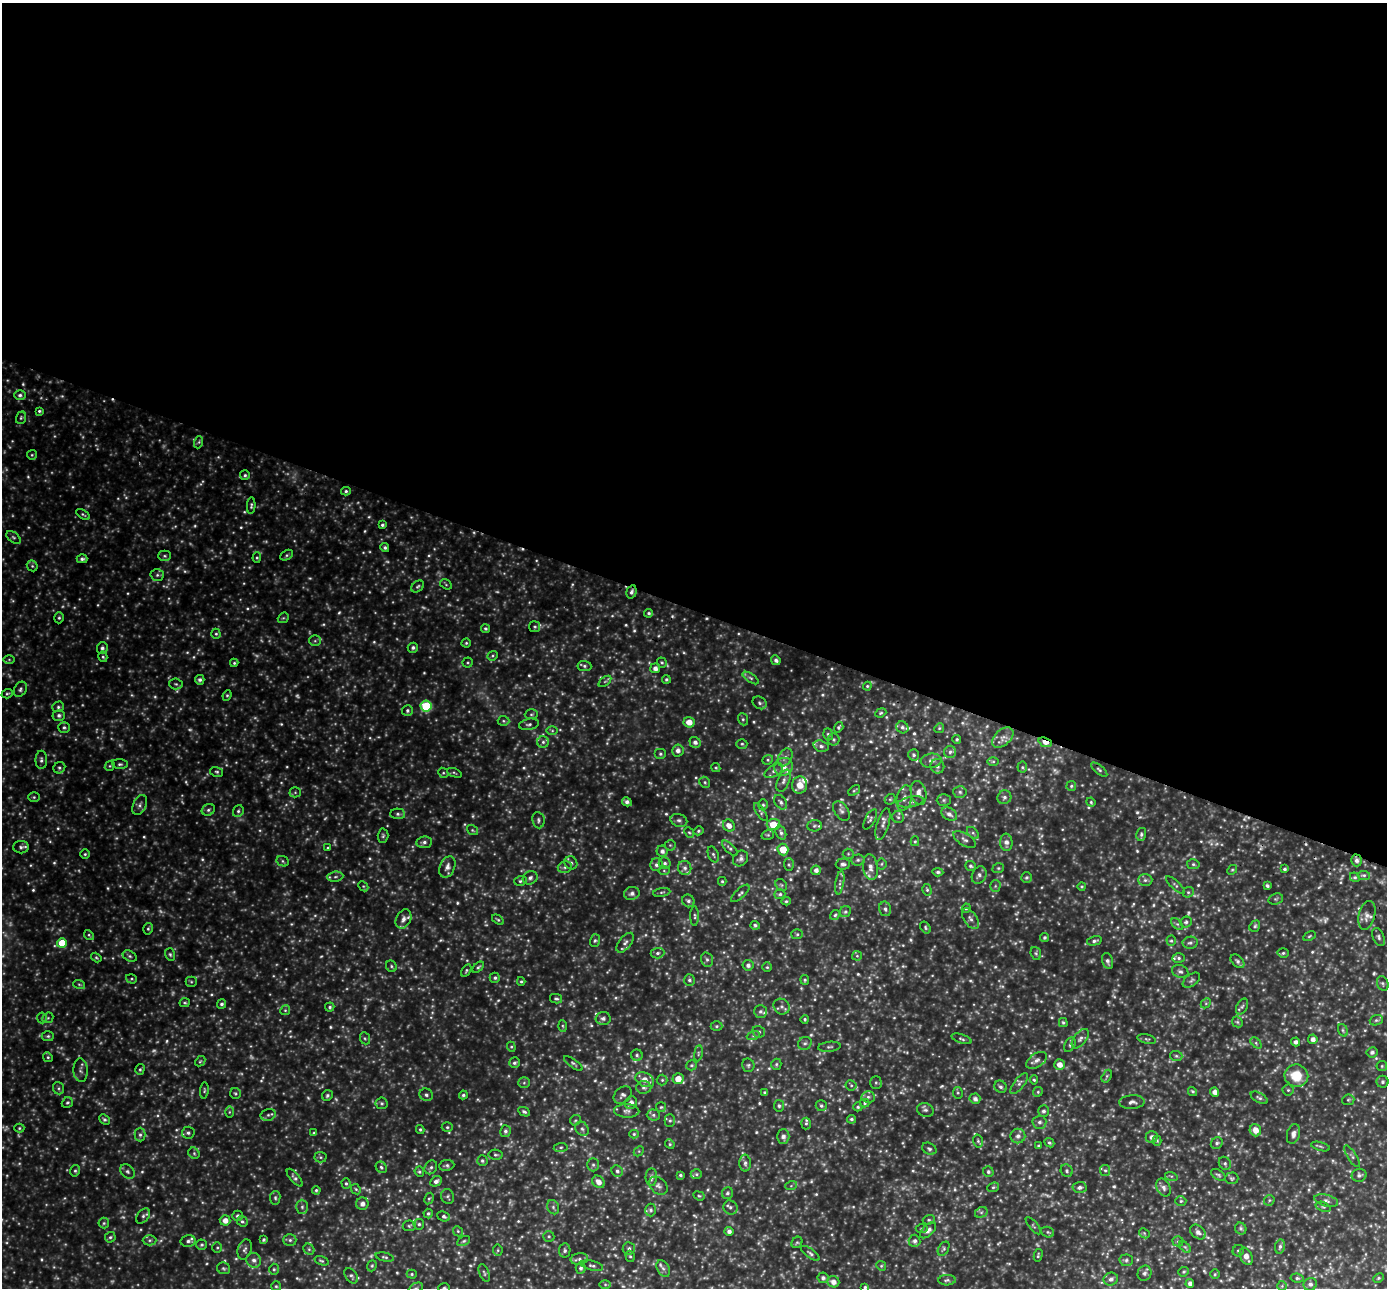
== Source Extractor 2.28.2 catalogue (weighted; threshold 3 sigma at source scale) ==
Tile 3 of 4 x 4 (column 3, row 1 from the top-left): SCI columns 2799-4183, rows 4055-5340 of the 5599 x 5666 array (HDU 1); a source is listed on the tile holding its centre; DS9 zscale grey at full resolution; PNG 1389 x 1290 px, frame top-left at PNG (2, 3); each listed source drawn as its Kron ellipse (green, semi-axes under 4 px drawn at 4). Shown black and unused: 47% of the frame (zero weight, under 2 of 3 exposures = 3% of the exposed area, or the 3 px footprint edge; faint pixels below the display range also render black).
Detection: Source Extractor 2.28.2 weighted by HDU 2 'WHT'; one run over the whole footprint, this tile lists its part. Background 0.407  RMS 0.059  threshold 0.266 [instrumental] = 3 sigma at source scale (4.5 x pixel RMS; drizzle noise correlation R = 1.50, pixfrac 1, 0.05/0.05 arcsec/px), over >= 5 px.
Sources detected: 928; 125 too faint to see at this stretch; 3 cosmic-ray / hot-pixel residue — neither listed nor drawn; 20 inside a brighter listed object's ellipse — not listed separately; of the other 780, all 500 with FLUX_AUTO >= 7.34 (the completeness limit of this list) listed and drawn (280 fainter detections not listed), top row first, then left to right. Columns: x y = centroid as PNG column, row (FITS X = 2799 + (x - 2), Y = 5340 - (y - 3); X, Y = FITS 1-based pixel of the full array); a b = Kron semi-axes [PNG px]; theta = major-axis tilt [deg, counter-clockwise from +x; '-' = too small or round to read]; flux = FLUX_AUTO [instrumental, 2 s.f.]
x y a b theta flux
20 395 6 5 - 15
39 411 4 3 - 9
21 418 6 5 - 10
199 442 6 4 71 9
32 455 5 5 - 7.8
245 475 5 5 - 11
346 491 5 4 - 11
251 506 8 4 87 11
83 514 7 4 -33 8.6
382 525 4 4 - 12
13 537 8 5 -37 12
385 548 4 4 - 12
287 555 7 4 28 9.7
165 556 6 5 - 10
257 558 5 4 - 7.6
82 559 5 4 - 14
32 566 6 5 - 9.3
157 575 7 5 2 13
446 584 6 4 -32 7.7
418 586 7 5 38 10
631 592 7 5 74 16
649 613 4 4 - 11
59 618 5 4 - 9.5
283 618 6 4 41 8.6
535 627 5 5 - 8.8
485 628 5 4 - 11
216 634 5 4 - 8.3
315 641 6 5 - 8.8
466 643 4 4 - 7.6
102 648 6 5 - 16
413 648 5 5 - 14
493 656 5 4 - 7.5
103 657 5 4 - 9.2
9 659 6 4 -1 8.3
776 660 5 4 - 17
234 663 4 4 - 7.7
468 663 5 5 - 7.8
662 663 5 4 - 8.4
584 666 7 5 -5 12
655 668 5 5 - 27
751 678 9 3 -33 12
666 679 4 4 - 9.8
200 680 5 4 - 15
605 681 7 4 37 8.6
176 684 6 5 - 10
867 686 4 4 - 7.6
20 689 8 6 59 14
7 694 6 4 20 8.3
227 695 5 4 - 8.1
760 703 7 6 - 14
426 706 5 5 - 320
58 707 6 5 - 12
407 710 6 5 - 13
881 713 6 4 22 8.3
531 714 6 5 - 9.6
59 715 6 5 - 18
743 719 6 5 - 9.6
503 721 6 5 - 8.6
689 722 5 5 - 54
529 724 10 5 11 14
64 727 6 5 - 12
839 727 5 4 - 9.6
902 727 6 5 - 19
939 728 5 4 - 8.3
552 731 6 4 -1 8
828 734 6 4 -71 10
1003 737 12 7 42 37
833 739 6 6 - 11
957 739 4 4 - 9.2
543 742 5 5 - 14
695 742 5 5 - 22
1045 742 7 4 -19 66
742 744 5 4 - 8.4
821 746 7 5 -17 17
678 750 6 5 - 27
950 752 6 6 - 17
660 754 6 5 - 11
914 755 5 5 - 12
785 757 9 6 61 22
41 760 9 5 90 16
768 760 5 4 - 8.9
931 761 10 7 7 26
993 761 6 4 0 7.7
120 764 8 5 -5 11
110 766 5 4 - 8
937 766 7 7 - 18
783 767 9 9 - 45
1022 767 5 5 - 9.7
59 768 6 5 - 11
716 768 5 4 - 7.7
1099 770 10 4 -41 12
774 771 10 5 32 20
217 772 6 5 - 9.9
443 773 5 5 - 7.9
454 773 8 4 -22 8.4
784 781 12 6 68 22
705 782 6 5 - 9.5
800 785 8 7 - 64
1071 786 5 4 - 9.5
854 791 7 4 40 7.5
295 792 5 5 - 8.3
960 792 7 5 -3 13
919 793 12 7 -77 39
34 797 6 5 - 8.1
1004 797 7 6 - 17
904 798 13 7 77 29
890 799 6 4 42 7.6
944 800 7 6 - 11
627 802 5 4 - 20
781 802 8 5 -53 16
911 802 13 5 11 22
1091 802 5 4 - 7.9
140 805 10 6 65 19
763 805 5 5 - 7.9
208 810 7 5 31 14
238 811 6 5 - 11
841 811 11 7 -56 19
761 812 10 4 -55 11
398 814 7 5 -1 14
949 814 8 6 -33 25
898 817 6 6 - 13
870 819 11 5 61 14
538 820 8 6 -83 14
679 820 8 6 -17 16
773 824 6 5 - 110
883 824 16 6 73 27
729 825 6 5 - 34
814 826 7 5 2 12
472 830 6 4 -35 7.9
698 831 5 4 - 9.8
689 832 5 4 - 7.4
781 833 7 5 -71 15
973 833 7 4 -45 11
768 835 6 5 - 7.9
1141 835 6 5 - 12
383 836 7 5 88 10
965 839 13 6 -32 20
915 841 5 4 - 7.3
424 842 8 6 8 18
1006 842 8 6 -84 30
670 845 5 5 - 8.6
21 847 8 6 1 15
328 848 4 3 - 8.1
730 848 10 4 -43 13
783 850 6 5 - 110
662 851 5 5 - 22
85 854 4 4 - 8.1
713 854 8 5 -68 12
848 854 5 5 - 8.1
741 858 8 7 - 19
858 860 6 5 - 12
1356 860 6 5 - 21
283 861 6 5 - 9.2
571 863 7 6 - 17
665 863 6 5 - 15
843 864 7 5 3 18
881 864 5 5 - 8.3
1193 864 6 5 - 10
656 865 6 6 - 19
789 865 6 5 - 8.7
970 866 5 5 - 12
447 867 11 7 66 34
565 867 7 5 15 14
870 867 13 7 -82 38
685 868 7 6 - 19
998 868 6 4 20 8.1
1285 869 4 4 - 13
816 870 5 4 - 24
1232 870 5 4 - 7.8
664 871 6 4 -1 7.5
938 872 5 3 - 11
979 875 9 7 65 19
1364 875 6 4 -6 11
335 877 8 5 7 13
1026 877 5 5 - 11
1355 877 5 4 - 9.4
530 878 7 6 - 18
1145 880 7 6 - 15
520 881 6 5 - 10
722 881 4 4 - 7.6
840 883 12 3 80 14
781 885 6 5 - 9.1
1175 885 12 4 -43 12
363 886 6 4 -44 7.7
995 886 5 5 - 8.5
1082 886 4 4 - 8.2
1267 886 4 3 - 11
927 890 6 4 -73 8.8
662 892 9 3 9 8.9
1188 892 6 5 - 9.6
632 893 8 6 16 23
740 893 12 5 43 14
780 894 5 5 - 11
1276 899 7 5 20 10
688 901 6 6 - 15
786 901 5 4 - 8.1
966 908 5 4 - 7.4
885 909 7 6 - 15
845 912 6 5 - 12
835 915 5 4 - 9.2
1367 915 15 8 76 33
695 916 10 3 -89 10
403 919 10 7 64 32
970 919 12 6 -55 23
498 920 6 3 -35 8.8
1186 922 6 5 - 12
1177 924 7 4 -43 9.1
755 925 4 4 - 11
1255 926 6 5 - 11
925 927 6 4 -56 9.3
148 929 6 4 75 8.5
797 934 6 5 - 10
89 935 5 4 - 7.8
1309 936 6 4 28 7.9
1379 937 9 5 -66 14
1044 938 5 4 - 11
595 940 6 5 - 9.5
1094 941 7 4 13 14
1171 941 5 4 - 8.3
62 943 5 5 - 150
625 943 11 6 52 22
1190 943 7 6 - 16
657 953 7 5 4 14
1036 953 6 5 - 10
1283 953 5 4 - 9.2
170 954 6 5 - 10
130 956 7 5 -27 12
857 956 5 5 - 7.4
96 958 6 4 -33 8.1
1179 958 6 5 - 12
707 960 7 5 -74 13
1108 961 8 5 -74 18
1237 961 8 5 -43 15
748 965 5 5 - 19
391 966 6 5 - 9
478 967 7 4 42 11
767 967 5 5 - 7.9
466 971 7 4 58 8
1180 971 8 6 -21 17
495 978 5 5 - 12
131 979 5 4 - 7.4
689 980 6 5 - 12
805 980 5 4 - 9.1
1191 980 10 6 37 13
521 981 4 4 - 7.9
191 982 5 5 - 7.9
1383 983 8 5 -68 12
79 984 6 4 -19 8
556 999 6 4 -13 11
185 1003 5 4 - 7.8
1206 1003 5 4 - 7.7
221 1004 5 4 - 12
330 1007 4 4 - 10
782 1007 8 7 - 21
1242 1007 8 5 62 13
285 1010 5 4 - 7.6
760 1011 6 6 - 15
42 1018 5 5 - 8.8
48 1018 6 5 - 7.8
603 1018 7 6 - 17
805 1019 4 4 - 8.2
1376 1020 7 5 19 10
1237 1022 6 5 - 8.5
1063 1023 5 4 - 8.5
563 1026 6 4 -87 7.4
717 1026 6 4 1 11
1343 1030 6 4 -69 9.3
759 1032 6 6 - 14
48 1036 6 5 - 11
753 1036 6 4 19 9.3
365 1038 6 5 - 8.1
962 1039 10 4 -19 12
1080 1039 11 6 51 21
1147 1039 9 4 -14 11
1313 1039 5 4 - 25
1296 1042 4 4 - 21
805 1043 7 6 - 16
1256 1043 6 4 -46 8.6
1070 1045 8 5 64 12
511 1047 5 4 - 7.9
829 1047 11 5 5 14
1372 1052 5 5 - 16
698 1053 8 4 82 9.5
637 1055 6 5 - 12
1176 1056 6 5 - 11
48 1057 5 4 - 8.3
1037 1060 12 7 32 28
200 1061 6 4 43 7.6
514 1063 5 5 - 12
573 1063 11 4 -34 11
776 1064 6 5 - 9.6
692 1065 5 5 - 10
748 1065 7 6 - 11
1059 1065 5 5 - 44
1382 1066 5 5 - 8
140 1069 5 4 - 9
80 1070 12 7 -85 21
1107 1076 7 4 61 8.8
1296 1076 12 11 - 130
678 1079 5 5 - 65
645 1080 10 6 -27 49
662 1080 5 5 - 8.2
1034 1080 4 4 - 7.8
1382 1082 6 6 - 11
524 1083 6 5 - 8.9
876 1083 6 5 - 9.6
1019 1083 12 5 52 18
851 1085 5 5 - 9.2
644 1087 7 6 - 17
1000 1087 6 5 - 14
59 1088 6 5 - 11
204 1090 8 4 83 8.6
1288 1090 5 5 - 9.4
1192 1091 5 4 - 8.8
1038 1092 5 4 - 9.2
1215 1092 4 4 - 30
235 1093 5 5 - 8.5
765 1093 4 3 - 10
958 1093 5 5 - 8
327 1095 6 5 - 12
426 1095 7 6 - 16
463 1095 4 4 - 10
623 1095 10 7 41 20
868 1097 6 5 - 14
1259 1098 9 5 -30 14
975 1099 5 5 - 22
1348 1100 6 5 - 8.5
1132 1102 12 7 3 24
67 1103 6 5 - 10
382 1103 6 6 - 13
631 1103 6 5 - 28
865 1103 5 4 - 8
779 1106 6 5 - 12
821 1106 5 5 - 12
661 1107 5 5 - 7.5
858 1107 4 4 - 8.2
925 1110 8 6 -19 15
627 1111 12 6 -1 23
1043 1111 6 5 - 16
229 1112 6 4 89 7.5
524 1112 6 4 -25 11
268 1115 8 5 14 15
653 1115 6 5 - 13
104 1119 6 4 -42 11
851 1119 4 4 - 10
575 1120 6 5 - 7.8
670 1120 6 5 - 11
1039 1122 7 6 - 17
806 1123 6 5 - 10
447 1127 5 4 - 8.8
19 1128 5 4 - 7.9
420 1129 4 3 - 8.3
582 1129 7 6 - 14
1255 1130 6 5 - 51
505 1131 6 5 - 15
188 1133 6 6 - 14
314 1133 4 3 - 7.9
634 1134 5 4 - 7.6
1293 1134 10 6 76 24
140 1135 7 5 -90 13
1018 1136 7 7 - 24
783 1137 7 6 - 23
1152 1137 6 6 - 24
978 1141 6 4 -74 8.8
1157 1141 5 4 - 7.7
1049 1143 5 4 - 10
1217 1143 6 5 - 12
670 1144 5 4 - 7.7
1039 1146 3 3 - 9.5
1320 1146 10 3 -15 8.4
561 1147 7 4 7 9.7
929 1149 7 5 -27 12
639 1151 6 4 46 7.4
194 1153 6 5 - 9.9
496 1155 7 5 -10 9.9
1352 1156 12 4 -58 14
321 1157 6 5 - 10
482 1161 5 5 - 11
745 1163 8 6 -89 17
1225 1163 7 6 - 13
447 1165 8 5 7 13
593 1165 6 5 - 12
381 1167 6 5 - 10
431 1167 7 6 - 13
1105 1170 5 5 - 9
75 1171 6 4 76 11
127 1171 8 6 -45 15
617 1171 6 5 - 15
1067 1171 6 5 - 10
419 1172 5 4 - 8.7
988 1172 5 5 - 11
696 1174 5 5 - 9.2
680 1175 4 3 - 8.7
1218 1175 8 4 -32 11
1359 1175 7 6 - 15
1171 1176 6 4 -17 8.8
651 1177 9 5 86 21
295 1178 11 4 -49 16
1232 1178 7 6 - 9.7
436 1181 6 5 - 20
598 1182 7 5 -45 37
346 1183 5 4 - 10
658 1186 10 7 -44 22
791 1186 6 4 19 7.4
993 1187 6 4 22 9
1080 1187 7 5 4 21
1163 1187 9 6 -65 22
356 1189 6 4 -45 8.2
316 1190 4 4 - 8.9
727 1193 6 5 - 13
448 1196 7 6 - 12
699 1196 6 4 -21 7.5
275 1198 7 5 80 10
429 1198 6 4 61 7.6
1269 1200 6 5 - 7.7
1181 1201 5 4 - 8.4
1326 1201 12 5 -14 20
362 1204 6 6 - 27
302 1207 7 6 - 14
553 1207 7 6 - 13
730 1207 7 6 - 17
1323 1207 8 4 -20 11
651 1210 6 5 - 12
981 1212 6 5 - 12
428 1213 5 4 - 10
143 1216 8 5 51 14
238 1216 5 5 - 14
444 1216 6 4 -22 12
225 1220 5 5 - 41
929 1220 6 4 19 8
242 1221 5 5 - 11
104 1223 5 5 - 8.8
419 1224 5 5 - 12
409 1226 6 5 - 9.8
1033 1226 10 3 -50 9.8
922 1229 6 4 2 7.8
1241 1229 6 5 - 11
928 1230 10 5 45 27
458 1231 5 4 - 8.1
729 1231 4 4 - 20
1048 1232 7 5 -22 10
1198 1232 8 6 -42 25
1144 1233 6 4 -46 7.7
549 1236 6 5 - 9.2
110 1237 5 5 - 10
150 1240 7 5 0 11
263 1240 4 3 - 8
290 1240 6 5 - 13
188 1241 7 5 13 19
464 1241 7 4 27 10
915 1241 6 6 - 20
1178 1241 5 5 - 8
797 1242 6 5 - 8.5
202 1245 5 5 - 10
1185 1247 7 4 -44 8.4
1280 1247 7 5 79 14
217 1248 5 5 - 8.2
629 1248 6 6 - 15
245 1249 10 7 73 18
309 1249 6 5 - 9.4
944 1249 8 5 60 10
498 1250 5 5 - 8.2
565 1250 7 5 81 14
1238 1251 6 5 - 11
810 1253 11 4 -37 14
1038 1255 6 3 78 8.3
630 1256 6 4 -72 8.9
1246 1256 9 5 -65 41
385 1257 9 4 -13 10
579 1259 9 5 7 18
254 1260 7 7 - 24
1126 1260 7 6 - 12
321 1261 7 4 -17 9.4
372 1266 6 4 68 8.7
592 1266 11 4 -13 15
881 1266 5 4 - 7.4
224 1268 7 6 - 10
581 1268 5 5 - 15
663 1268 9 6 -60 18
274 1269 5 4 - 8.7
1184 1272 5 4 - 9
484 1273 9 4 -68 11
1144 1273 7 7 - 14
412 1274 5 4 - 8.2
1215 1274 5 4 - 7.6
351 1276 8 5 -53 13
823 1278 5 5 - 17
1297 1278 6 4 -8 10
1379 1278 5 3 - 7.6
1111 1279 7 6 - 19
947 1280 8 5 3 12
833 1282 6 5 - 34
1190 1283 4 4 - 22
605 1284 6 4 0 8.2
1310 1284 7 6 - 18
276 1286 5 5 - 8
1282 1286 5 5 - 7.6
865 1287 4 3 - 9.6
416 1288 7 5 25 11
444 1288 6 5 - 15
Overlapping masked pixels (flux is a lower limit): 3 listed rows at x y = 631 592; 1045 742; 1356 860
Isophote crosses this tile's border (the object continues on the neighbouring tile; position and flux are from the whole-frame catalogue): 3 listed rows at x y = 865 1287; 416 1288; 444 1288